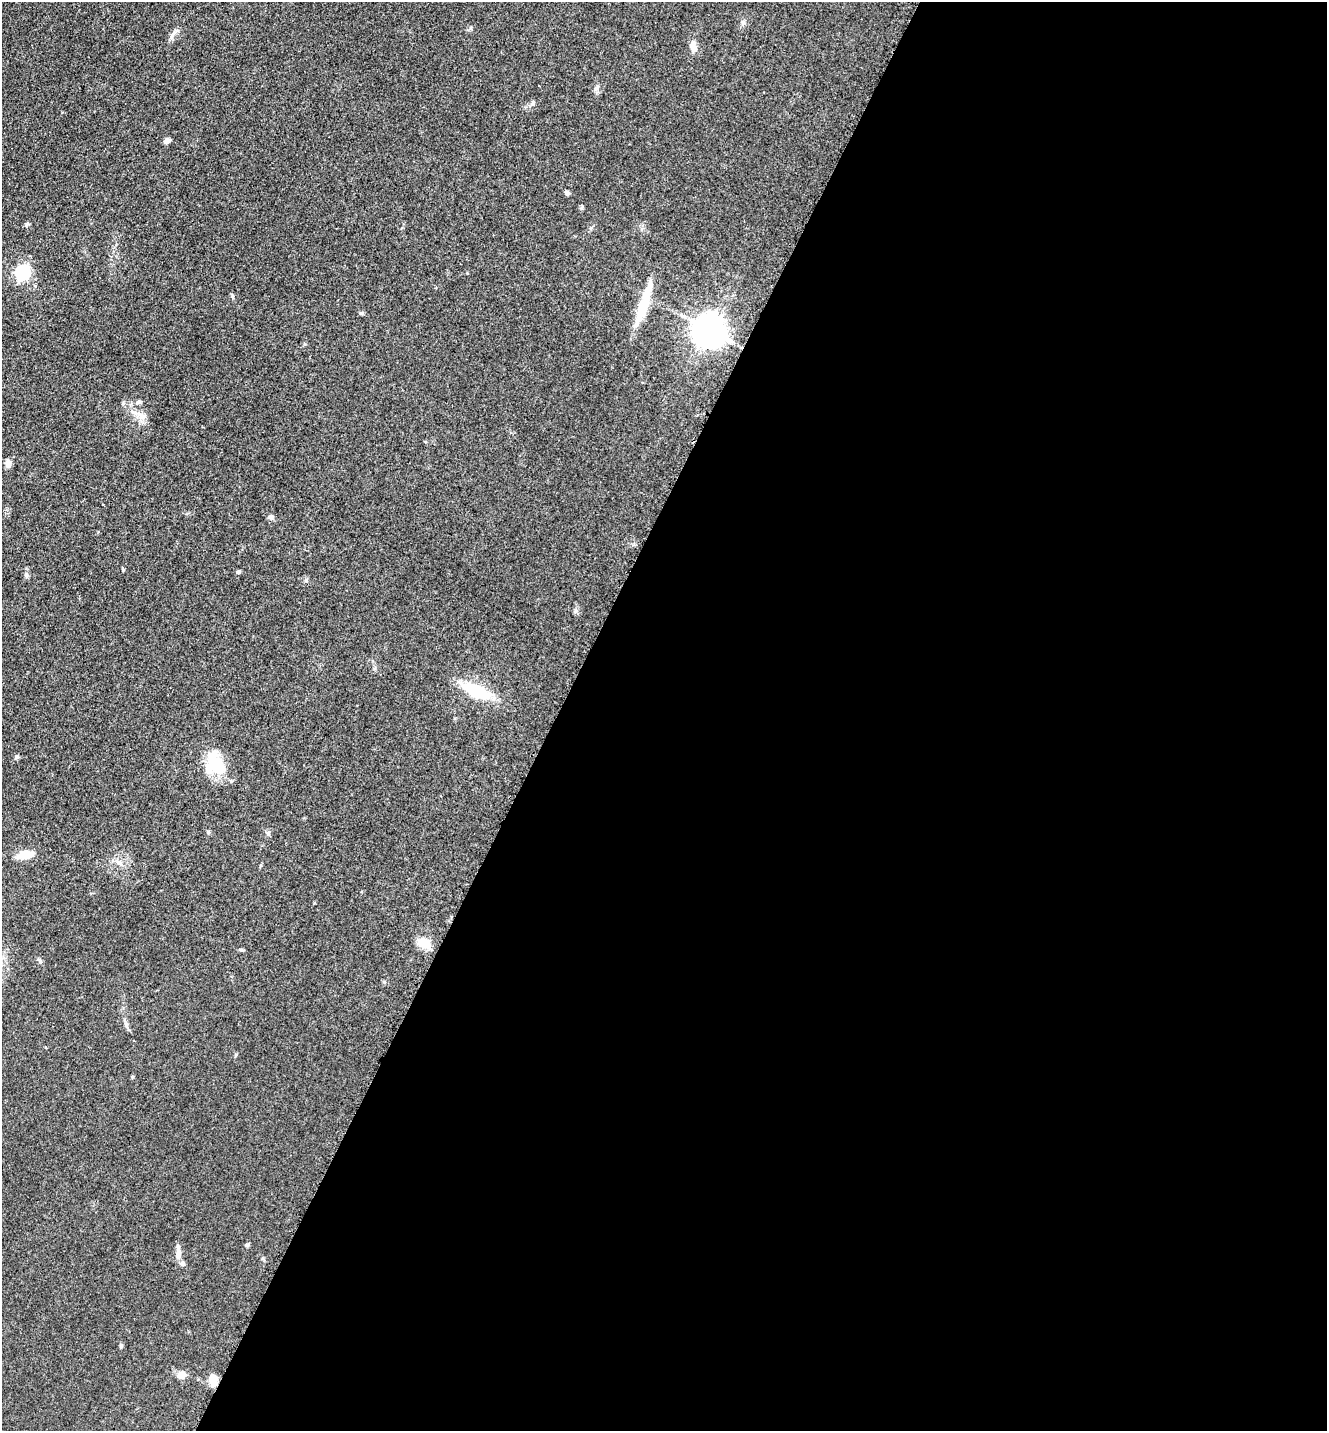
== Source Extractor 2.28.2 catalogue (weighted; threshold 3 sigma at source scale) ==
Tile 12 of 4 x 4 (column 4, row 3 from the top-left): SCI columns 4275-5599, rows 1471-2899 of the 5806 x 5775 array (HDU 1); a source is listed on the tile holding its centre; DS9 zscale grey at full resolution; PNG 1329 x 1433 px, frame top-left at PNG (2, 2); no overlay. Shown black and unused: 58% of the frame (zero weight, under 3 of 5 exposures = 4% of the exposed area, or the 3 px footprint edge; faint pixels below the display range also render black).
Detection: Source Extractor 2.28.2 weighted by HDU 2 'WHT'; one run over the whole footprint, this tile lists its part. Background 0.0634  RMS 0.006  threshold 0.027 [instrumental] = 3 sigma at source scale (4.5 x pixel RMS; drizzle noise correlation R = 1.50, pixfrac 1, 0.05/0.05 arcsec/px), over >= 5 px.
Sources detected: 30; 1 inside a brighter object's white glare — not listed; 1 inside a brighter listed object's ellipse — not listed separately; the other 28 listed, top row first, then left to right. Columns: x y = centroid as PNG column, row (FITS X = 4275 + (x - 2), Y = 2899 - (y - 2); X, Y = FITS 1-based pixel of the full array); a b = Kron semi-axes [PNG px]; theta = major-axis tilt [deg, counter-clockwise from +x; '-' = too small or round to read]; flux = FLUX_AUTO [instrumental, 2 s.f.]
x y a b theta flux
693 48 12 7 -75 4.1
533 103 7 5 69 1.2
167 141 7 6 - 2.2
567 193 5 4 - 1.8
23 272 6 6 - 120
232 296 6 4 -89 0.78
643 305 53 10 73 18
713 332 9 7 71 580
138 402 10 4 21 1.6
141 415 20 5 -30 3.8
8 463 10 7 87 2.7
271 517 6 5 - 1.2
238 572 5 4 - 1.1
575 611 7 5 48 1.2
476 691 33 13 -24 27
215 764 27 24 -51 22
208 832 5 5 - 0.84
268 833 6 6 - 1.2
25 855 16 8 8 9.8
119 863 12 5 -44 2.5
424 943 16 11 -27 8.5
240 950 8 2 -21 0.74
126 1026 9 4 -71 1.5
247 1245 6 5 - 0.95
178 1254 16 6 89 3.5
121 1346 5 5 - 0.85
181 1375 9 7 29 5.6
213 1380 12 7 -88 7.6
Unlisted compact peaks at least as high as the median listed source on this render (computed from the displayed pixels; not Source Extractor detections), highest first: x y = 123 570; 26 574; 16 757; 26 224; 384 982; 581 208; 236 1054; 743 23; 123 403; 40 961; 361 313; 306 580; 597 88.